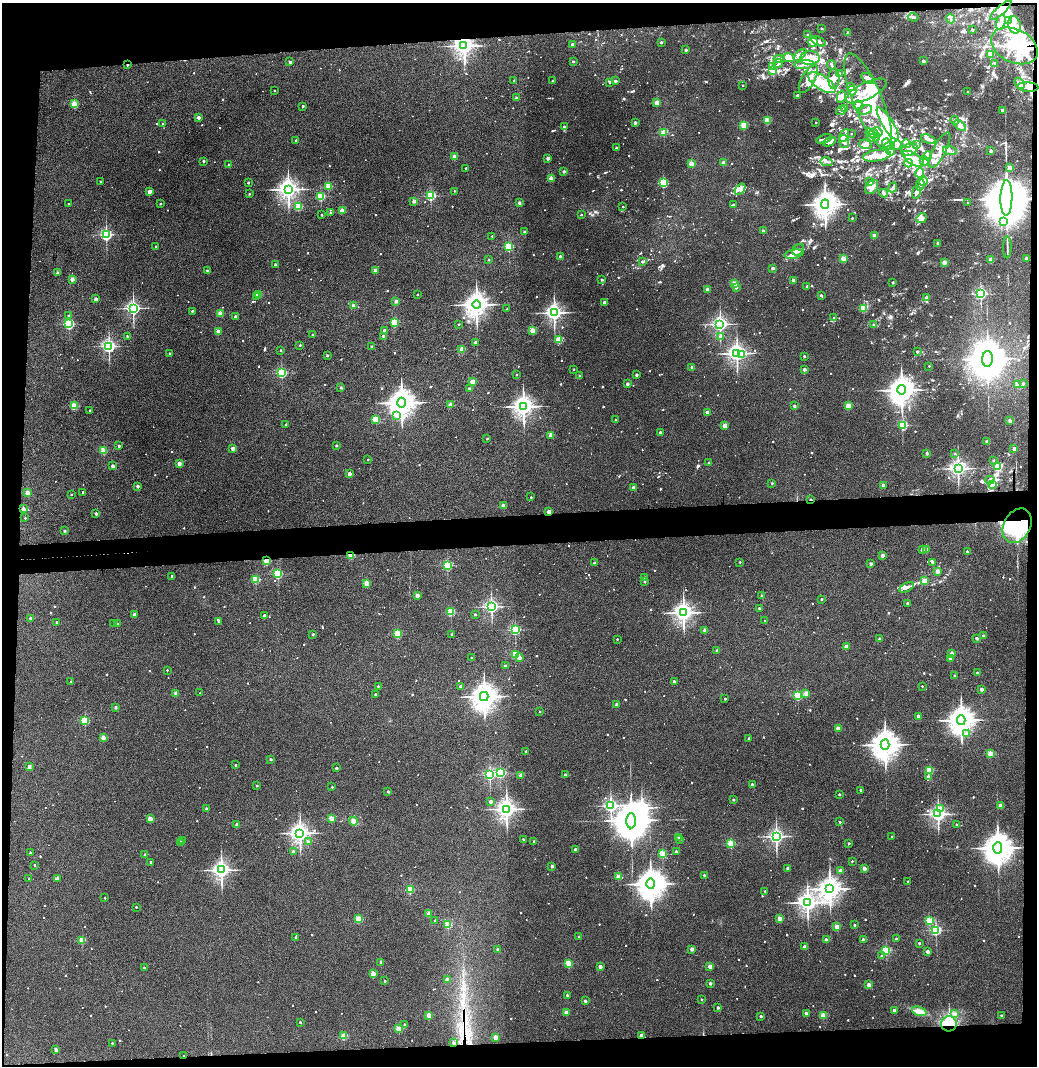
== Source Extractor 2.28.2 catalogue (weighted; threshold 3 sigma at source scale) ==
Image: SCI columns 79-4215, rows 57-4312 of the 4295 x 4370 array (HDU 1 of 3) = the unmasked area's bounding box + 8 px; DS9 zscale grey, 4 x 4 block average (1 PNG px = mean of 4 x 4 image px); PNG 1039 x 1068 px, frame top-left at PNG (2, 3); each listed source drawn as its Kron ellipse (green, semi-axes under 4 px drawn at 4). Shown black and unused: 11% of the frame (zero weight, under 3 of 4 exposures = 6% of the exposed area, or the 3 px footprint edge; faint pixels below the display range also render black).
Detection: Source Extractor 2.28.2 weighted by HDU 2 'WHT'. Background 0.113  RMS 0.0068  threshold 0.0306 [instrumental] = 3 sigma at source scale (4.5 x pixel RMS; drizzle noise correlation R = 1.50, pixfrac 1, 0.05/0.05 arcsec/px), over >= 5 px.
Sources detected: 1301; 9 too faint to see at this stretch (4 x 4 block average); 24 inside a brighter object's white glare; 4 cosmic-ray / hot-pixel residue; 2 long thin detections or spike segments (spike, bleed or trail) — neither listed nor drawn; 27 coinciding with a brighter row at this scale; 125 inside a brighter listed object's ellipse — not listed separately; of the other 1110, all 500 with FLUX_AUTO >= 6.59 (the completeness limit of this list) listed and drawn (610 fainter detections not listed), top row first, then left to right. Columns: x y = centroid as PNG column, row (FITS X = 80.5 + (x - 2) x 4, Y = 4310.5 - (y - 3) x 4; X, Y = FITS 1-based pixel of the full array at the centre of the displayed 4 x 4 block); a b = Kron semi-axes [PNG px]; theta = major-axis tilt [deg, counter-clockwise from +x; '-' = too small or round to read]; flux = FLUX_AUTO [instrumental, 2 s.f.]
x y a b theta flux
1001 10 13 3 42 20
913 17 5 3 - 8
951 19 5 2 - 7.7
1008 21 3 3 - 8
1001 22 8 3 75 18
1015 25 9 6 -79 42
822 29 2 2 - 17
972 30 2 2 - 23
848 33 2 2 - 20
808 34 2 2 - 9.8
818 41 8 3 -26 16
661 42 2 2 - 19
813 42 5 3 - 32
572 44 2 2 - 22
464 46 3 3 - 3100
1014 46 25 16 -26 160
686 50 2 2 - 26
990 54 2 2 - 88
800 55 8 4 40 20
789 58 6 4 -14 19
810 58 10 7 4 49
779 59 6 3 -1 11
573 61 2 2 - 15
923 61 2 2 - 35
290 62 2 2 - 18
994 63 2 2 - 8.6
778 64 5 2 - 6.6
127 65 2 2 - 7.5
804 65 10 3 6 14
831 65 5 2 - 8.8
773 66 4 3 - 6.8
773 71 2 2 - 140
839 74 3 3 - 6.9
868 78 7 4 -34 34
808 79 15 6 60 43
834 79 10 5 88 34
514 81 2 2 - 10
553 81 2 2 - 19
615 81 3 2 - 14
609 82 3 2 - 8.6
822 83 16 6 -34 84
1019 83 6 4 -54 15
743 85 2 2 - 8.6
850 87 4 3 - 10
1028 87 10 5 -3 40
274 91 2 2 - 8.7
852 91 5 3 - 16
866 91 22 8 27 120
968 92 2 2 - 8.3
797 95 2 2 - 24
841 97 6 4 77 13
516 98 2 2 - 30
657 102 2 2 - 130
868 102 52 14 -68 300
74 104 2 2 - 200
858 105 5 3 - 13
303 106 2 2 - 13
845 109 2 2 - 26
866 110 6 4 24 17
1002 110 2 2 - 23
841 111 5 2 - 11
198 117 2 2 - 39
767 120 2 2 - 190
955 121 4 2 - 6.9
816 122 2 2 - 7
635 123 2 2 - 39
163 124 2 2 - 8.1
888 124 19 5 -58 140
744 125 2 2 - 210
960 126 7 4 -39 15
564 127 2 2 - 24
878 132 5 3 - 8.2
664 133 2 2 - 200
851 134 2 2 - 8
874 134 5 3 - 16
844 135 7 3 63 17
870 135 7 4 -69 19
873 138 7 3 15 24
824 139 8 2 18 11
928 139 8 3 -22 20
296 140 2 2 - 13
829 142 7 3 25 40
844 142 7 5 -75 19
886 143 4 4 - 15
865 144 6 5 - 24
906 144 4 3 - 8.4
897 145 5 2 - 8.4
917 145 2 2 - 24
889 146 5 3 - 13
616 148 2 2 - 17
909 149 8 6 22 27
940 150 19 6 63 39
890 151 5 3 - 9.7
950 151 7 3 -16 10
991 151 2 2 - 26
877 156 14 5 8 40
928 156 4 4 - 11
454 157 2 2 - 75
548 158 2 2 - 45
913 159 12 5 -31 38
204 161 2 2 - 13
924 161 5 3 - 9.1
724 162 2 2 - 67
827 162 6 3 -9 13
908 163 4 3 - 10
691 164 2 2 - 130
229 165 2 2 - 24
466 168 2 2 - 8.5
1009 168 2 2 - 86
564 171 2 2 - 24
919 173 4 3 - 13
551 178 2 2 - 100
923 181 5 3 - 11
101 182 2 2 - 24
869 182 2 2 - 7.5
248 183 2 2 - 14
663 183 2 2 - 410
920 185 6 2 83 8.6
328 186 2 2 - 190
872 187 8 5 52 22
893 187 5 4 - 8.5
288 189 3 3 - 3300
740 189 6 4 50 30
149 191 2 2 - 72
454 191 2 2 - 6.8
916 192 7 4 78 13
884 193 4 3 - 7.5
249 194 2 2 - 7.8
431 196 2 2 - 470
321 197 2 2 - 310
1006 198 18 6 89 51000
414 201 2 2 - 52
519 203 2 2 - 24
968 203 2 2 - 10
69 204 2 2 - 12
160 204 2 2 - 9
825 204 5 4 - 6000
733 205 2 2 - 17
298 206 2 2 - 230
623 207 2 2 - 6.9
342 210 2 2 - 110
331 213 2 2 - 18
581 214 2 2 - 8.4
322 215 2 2 - 8.2
852 218 2 2 - 8.4
922 218 6 4 39 15
1003 222 2 2 - 6.8
763 230 2 2 - 16
525 232 2 2 - 30
106 234 2 2 - 860
492 236 2 2 - 8.1
874 236 2 2 - 83
938 243 2 2 - 40
156 246 2 2 - 13
509 247 2 2 - 310
1007 247 11 2 89 10
798 250 6 5 - 18
794 254 9 4 11 22
560 256 2 2 - 19
843 258 2 2 - 120
1027 258 2 2 - 56
489 260 2 2 - 8.9
991 260 2 2 - 91
642 261 4 2 - 6.7
944 262 2 2 - 95
275 265 2 2 - 31
773 268 2 2 - 27
375 270 2 2 - 57
207 271 2 2 - 20
58 273 2 2 - 40
72 279 2 2 - 58
602 280 2 2 - 13
793 280 2 2 - 50
893 282 2 2 - 18
734 284 2 2 - 180
807 286 2 2 - 7.3
736 288 2 2 - 11
707 290 2 2 - 66
258 294 2 2 - 140
981 294 2 2 - 830
417 295 2 2 - 9.1
821 295 2 2 - 19
257 297 2 2 - 8.3
927 298 2 2 - 61
96 299 2 2 - 35
396 301 2 2 - 37
604 302 2 2 - 21
476 305 4 3 - 4900
354 306 2 2 - 68
133 308 2 2 - 1300
864 308 2 2 - 260
507 309 2 2 - 8.5
192 311 2 2 - 16
220 313 2 2 - 120
554 313 3 3 - 2300
68 315 2 2 - 7.9
235 316 2 2 - 19
834 318 2 2 - 9.8
394 322 2 2 - 260
69 324 2 2 - 470
459 324 2 2 - 6.7
720 324 2 2 - 1600
874 324 2 2 - 13
384 330 2 2 - 23
218 331 2 2 - 68
532 331 2 2 - 170
312 334 2 2 - 9.3
127 336 2 2 - 15
383 336 2 2 - 37
721 336 2 2 - 58
559 340 2 2 - 200
475 342 2 2 - 33
300 345 2 2 - 11
109 346 2 2 - 1200
371 346 2 2 - 13
462 349 2 2 - 120
280 350 2 2 - 7.5
917 352 2 2 - 14
170 353 2 2 - 10
737 353 3 2 - 2600
742 354 3 2 - 110
327 355 2 2 - 8.7
804 356 2 2 - 11
987 359 8 5 87 16000
929 366 2 2 - 8.2
692 367 2 2 - 35
573 369 2 2 - 9.3
804 369 2 2 - 30
282 373 2 2 - 550
516 375 2 2 - 11
579 375 2 2 - 11
636 375 2 2 - 25
473 381 2 2 - 120
627 384 2 2 - 27
1023 384 2 2 - 12
1017 385 2 2 - 90
341 388 2 2 - 13
469 389 2 2 - 32
901 390 5 4 - 7200
401 403 5 4 - 7500
450 405 2 2 - 53
74 406 2 2 - 260
523 406 4 3 - 4000
794 406 2 2 - 21
848 406 2 2 - 160
89 410 2 2 - 8
707 412 2 2 - 47
397 415 2 2 - 10
376 419 2 2 - 260
615 420 2 2 - 7.3
1010 421 2 2 - 34
286 425 2 2 - 15
903 425 2 2 - 420
725 426 2 2 - 89
660 432 2 2 - 14
551 435 2 2 - 84
487 439 2 2 - 8
987 442 2 2 - 36
336 445 2 2 - 12
119 446 2 2 - 20
233 448 2 2 - 44
1014 449 2 2 - 48
103 451 2 2 - 190
927 453 2 2 - 24
955 453 2 2 - 10
368 460 2 2 - 7.9
994 460 2 2 - 7.9
179 463 2 2 - 64
709 463 2 2 - 23
112 466 2 2 - 45
998 467 2 2 - 280
958 468 3 3 - 2000
349 474 2 2 - 38
990 480 4 3 - 6.9
772 483 2 2 - 8.4
992 484 4 2 - 7.7
883 485 2 2 - 45
137 486 2 2 - 29
633 488 2 2 - 65
83 492 2 2 - 11
27 493 2 2 - 85
71 495 2 2 - 6.6
531 497 2 2 - 7.4
811 499 2 2 - 11
503 505 2 2 - 49
23 509 2 2 - 46
549 512 2 2 - 53
96 514 2 2 - 24
25 518 2 2 - 6.7
1017 526 18 13 62 340
64 531 2 2 - 20
926 549 2 2 - 39
922 550 2 2 - 31
967 552 2 2 - 7.7
351 555 2 2 - 170
882 555 2 2 - 46
266 561 2 2 - 210
740 562 2 2 - 8.2
933 562 2 2 - 31
594 563 2 2 - 27
871 564 2 2 - 23
447 565 2 2 - 440
937 571 2 2 - 69
277 574 2 2 - 460
172 576 2 2 - 9
645 578 2 2 - 32
255 579 2 2 - 260
925 581 2 2 - 140
645 582 2 2 - 11
367 583 2 2 - 110
906 587 8 3 28 14
417 595 2 2 - 58
762 596 2 2 - 15
822 599 2 2 - 14
907 603 2 2 - 17
491 607 2 2 - 1300
759 608 2 2 - 12
451 612 2 2 - 250
683 613 3 3 - 3000
134 614 2 2 - 27
475 614 2 2 - 9.9
264 615 2 2 - 32
30 618 2 2 - 33
218 621 2 2 - 11
765 621 2 2 - 9.1
57 622 2 2 - 7.9
114 624 2 2 - 6.7
117 624 2 2 - 12
515 629 2 2 - 590
705 630 2 2 - 45
313 634 2 2 - 15
397 634 2 2 - 250
452 634 2 2 - 13
983 636 2 2 - 15
977 638 2 2 - 29
617 639 2 2 - 7.6
879 639 2 2 - 12
846 646 2 2 - 59
717 650 2 2 - 17
952 653 2 2 - 51
515 655 2 2 - 230
472 658 2 2 - 9.8
519 658 2 2 - 76
950 659 2 2 - 35
505 666 2 2 - 9.1
167 670 2 2 - 6.8
977 673 2 2 - 9.4
954 676 2 2 - 9.5
71 682 2 2 - 6.9
674 682 2 2 - 38
378 686 2 2 - 11
922 686 2 2 - 8.4
460 687 2 2 - 16
981 689 2 2 - 38
176 693 2 2 - 43
200 693 2 2 - 7.6
806 693 2 2 - 58
375 694 2 2 - 7.7
798 695 2 2 - 320
484 696 4 4 - 6200
725 698 2 2 - 8.6
617 705 2 2 - 26
116 707 2 2 - 22
540 712 2 2 - 8.1
918 716 2 2 - 28
85 720 2 2 - 330
961 720 5 4 - 6900
838 728 2 2 - 82
966 734 2 2 - 14
103 737 2 2 - 64
749 738 2 2 - 8.4
885 745 5 4 - 8000
526 751 2 2 - 15
990 754 2 2 - 170
271 759 2 2 - 14
235 765 2 2 - 13
29 767 2 2 - 37
336 768 2 2 - 21
929 771 2 2 - 230
500 773 2 2 - 480
490 774 2 2 - 740
521 775 2 2 - 70
565 775 2 2 - 13
928 777 2 2 - 21
752 785 2 2 - 30
257 786 2 2 - 9.4
332 787 2 2 - 7.5
861 790 2 2 - 25
388 792 2 2 - 12
839 794 2 2 - 14
733 800 2 2 - 15
491 801 2 2 - 43
611 805 2 2 - 1100
1001 806 2 2 - 84
206 809 2 2 - 21
506 809 3 3 - 2900
941 809 2 2 - 41
938 814 2 2 - 1800
331 818 2 2 - 150
150 819 2 2 - 96
353 821 4 4 - 14
631 821 7 4 88 17000
840 822 2 2 - 13
956 824 2 2 - 10
237 825 2 2 - 62
300 833 3 3 - 2900
776 836 2 2 - 1700
678 837 2 2 - 10
892 837 2 2 - 8.1
523 839 2 2 - 9.2
680 839 2 2 - 14
182 841 2 2 - 6.7
534 841 2 2 - 11
180 842 2 2 - 23
308 842 2 2 - 35
731 843 2 2 - 280
849 843 2 2 - 9.7
998 848 6 4 -89 9500
575 850 2 2 - 29
293 852 2 2 - 23
676 852 2 2 - 20
30 853 2 2 - 27
662 854 2 2 - 210
145 855 2 2 - 23
852 861 2 2 - 7.4
150 862 2 2 - 7.9
34 865 2 2 - 9.6
552 866 2 2 - 30
788 868 2 2 - 30
864 868 2 2 - 52
221 870 3 3 - 2300
840 871 2 2 - 47
704 875 2 2 - 11
618 877 2 2 - 130
29 878 2 2 - 6.9
57 878 2 2 - 30
908 881 2 2 - 9.1
651 884 5 4 - 8000
830 889 4 4 - 4700
410 890 2 2 - 250
765 891 2 2 - 9.3
105 898 2 2 - 7.2
807 902 3 3 - 2800
136 907 2 2 - 9.5
429 913 2 2 - 63
358 919 2 2 - 200
779 919 2 2 - 73
929 920 2 2 - 230
435 921 2 2 - 11
448 925 2 2 - 150
855 925 2 2 - 15
837 926 2 2 - 120
936 930 2 2 - 550
579 937 2 2 - 8.1
296 938 2 2 - 17
896 939 2 2 - 21
82 940 2 2 - 180
826 940 2 2 - 40
863 940 2 2 - 39
919 943 2 2 - 11
804 947 2 2 - 18
498 949 2 2 - 32
692 949 2 2 - 46
886 950 2 2 - 380
927 952 2 2 - 36
881 956 2 2 - 10
381 962 2 2 - 19
569 963 2 2 - 170
600 966 2 2 - 52
710 966 2 2 - 55
144 967 2 2 - 6.8
373 973 2 2 - 99
447 980 2 2 - 63
385 981 2 2 - 13
710 983 2 2 - 24
869 985 2 2 - 70
567 995 2 2 - 14
702 999 2 2 - 8.3
585 1001 2 2 - 20
718 1007 2 2 - 24
894 1010 2 2 - 35
919 1011 7 4 -19 26
566 1013 2 2 - 64
806 1013 2 2 - 23
955 1013 3 3 - 7.3
429 1015 2 2 - 100
823 1015 2 2 - 150
1002 1015 2 2 - 16
761 1016 2 2 - 16
300 1022 2 2 - 14
404 1024 2 2 - 9.1
949 1024 8 7 - 180
399 1029 2 2 - 160
344 1036 2 2 - 180
641 1036 2 2 - 48
496 1037 2 2 - 78
112 1043 2 2 - 7.6
454 1043 2 2 - 17
56 1049 2 2 - 26
184 1056 2 2 - 7.2
Overlapping masked pixels (flux is a lower limit): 14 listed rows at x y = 464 46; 1014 46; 127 65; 1028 87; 1006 198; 1014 449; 811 499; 549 512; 1017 526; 351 555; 266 561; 949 1024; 641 1036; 184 1056
Diffuse or blended objects may show on this block-average render without a row.